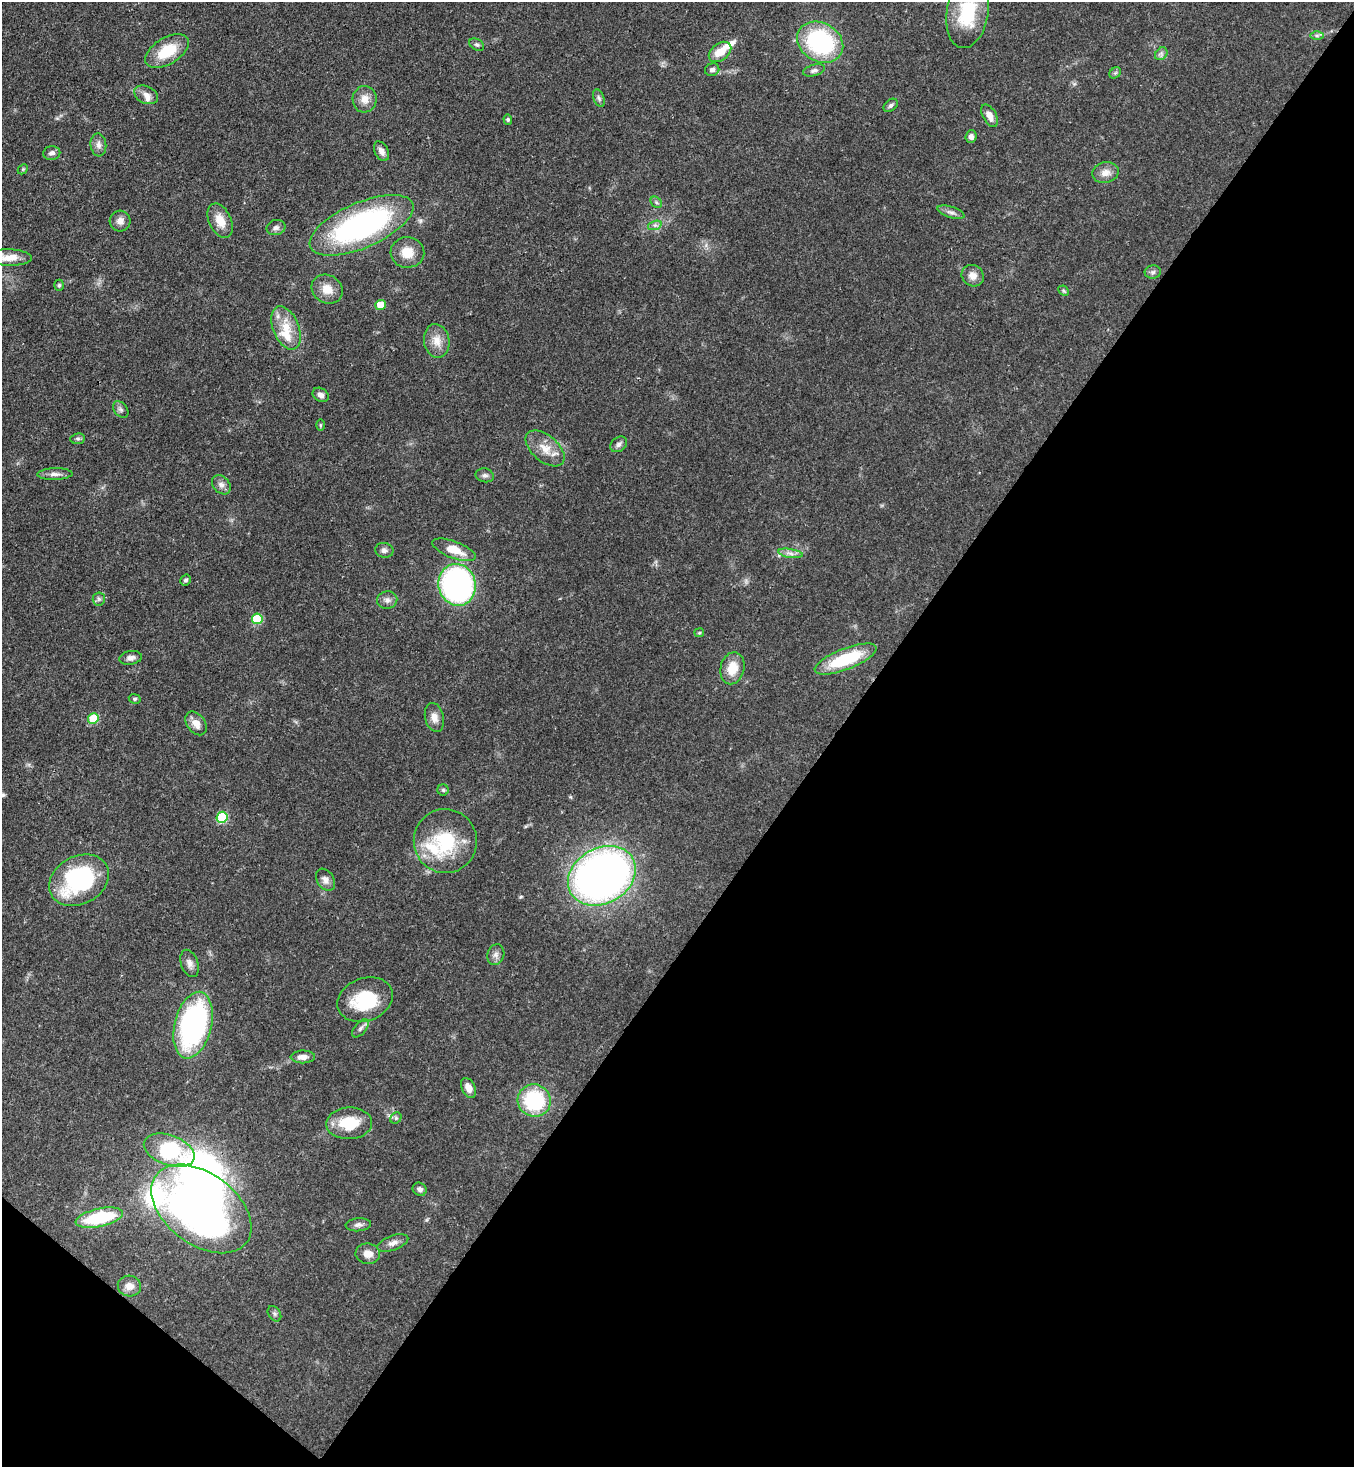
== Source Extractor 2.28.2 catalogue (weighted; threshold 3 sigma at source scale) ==
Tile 15 of 4 x 4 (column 3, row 4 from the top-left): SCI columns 3070-4421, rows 60-1524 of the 5999 x 5977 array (HDU 1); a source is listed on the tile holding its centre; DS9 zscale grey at full resolution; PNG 1356 x 1469 px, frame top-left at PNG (2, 2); each listed source drawn as its Kron ellipse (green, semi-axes under 4 px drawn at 4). Shown black and unused: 41% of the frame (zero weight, under 3 of 4 exposures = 7% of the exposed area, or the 3 px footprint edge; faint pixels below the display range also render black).
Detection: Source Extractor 2.28.2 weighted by HDU 2 'WHT'; one run over the whole footprint, this tile lists its part. Background 0.0707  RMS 0.004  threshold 0.0179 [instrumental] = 3 sigma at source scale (4.5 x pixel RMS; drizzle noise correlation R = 1.50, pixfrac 1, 0.05/0.05 arcsec/px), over >= 5 px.
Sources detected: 95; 1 inside a brighter object's white glare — neither listed nor drawn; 5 inside a brighter listed object's ellipse — not listed separately; the other 89 listed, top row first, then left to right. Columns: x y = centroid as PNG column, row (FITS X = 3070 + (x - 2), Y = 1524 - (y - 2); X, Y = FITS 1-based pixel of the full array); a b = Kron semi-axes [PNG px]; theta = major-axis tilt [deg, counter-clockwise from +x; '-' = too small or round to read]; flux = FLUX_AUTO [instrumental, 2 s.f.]
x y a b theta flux
967 13 35 21 81 20
1317 36 6 4 0 0.77
820 42 24 19 -30 47
477 45 8 5 -29 0.84
167 51 24 13 31 13
720 52 12 8 37 5.9
1161 54 7 5 46 1.1
712 70 7 6 - 1.4
814 70 11 5 16 1.3
1115 73 6 5 - 0.68
146 95 12 8 -25 2.5
599 98 9 5 -69 1
365 99 13 12 - 3.9
891 105 8 5 39 0.94
990 116 12 6 -61 3.3
508 119 5 4 - 0.64
971 137 6 5 - 1.5
98 145 11 8 -84 2.1
381 151 10 6 -63 2
52 153 8 7 - 1.6
23 169 6 4 44 0.5
1105 173 13 10 14 3.4
656 202 6 5 - 0.77
951 212 14 5 -18 1.7
120 221 10 10 - 2.4
220 221 18 11 -65 6
362 225 56 22 23 95
655 225 7 4 17 1
276 228 9 7 13 1.6
407 252 17 15 -3 6.9
9 257 23 8 -2 5.3
1153 272 8 6 2 1.2
973 276 11 10 - 2.9
59 285 5 4 - 0.64
327 289 16 13 -33 5.2
1064 291 6 4 -45 0.56
381 305 5 5 - 9.3
286 328 23 13 -68 8.6
437 341 17 12 -81 4.9
321 395 8 6 -33 1.7
121 409 9 6 -50 1.2
320 425 6 4 -90 0.47
78 439 7 5 6 0.87
619 444 9 7 37 1.4
545 448 23 13 -40 6.5
55 474 17 6 1 2.1
485 475 9 7 -12 1.3
221 485 11 8 -48 2
384 550 9 7 -13 1.4
454 550 23 8 -21 7.1
790 553 12 4 -9 1.7
186 580 6 5 - 0.83
457 585 21 18 -76 110
99 599 6 6 - 0.93
387 600 10 8 12 1.9
257 619 5 5 - 19
699 633 5 4 - 0.48
131 658 11 7 10 1.8
846 659 33 10 21 22
732 668 16 12 77 7.4
135 699 6 5 - 0.7
434 717 14 9 -78 3.3
93 719 5 5 - 15
196 723 13 9 -54 3.6
443 790 5 5 - 0.67
222 817 6 5 - 23
445 841 32 31 - 25
602 876 36 28 29 260
79 880 31 24 28 49
325 880 12 8 -57 2.2
496 955 10 8 71 1.8
190 963 14 8 -71 2.2
365 1000 28 21 21 22
193 1025 34 18 76 92
360 1028 11 5 49 1.4
303 1057 12 6 0 2.8
469 1088 10 6 -63 3.2
534 1100 17 16 - 31
396 1118 6 5 - 0.76
349 1123 23 16 3 14
169 1150 26 15 -20 35
420 1189 7 6 - 1.4
201 1209 56 35 -37 220
99 1218 24 9 13 25
358 1225 13 6 4 1.5
393 1243 16 7 20 2.4
368 1254 12 10 -8 3.7
129 1286 12 10 -13 3.4
274 1314 8 6 -55 0.92
Isophote crosses this tile's border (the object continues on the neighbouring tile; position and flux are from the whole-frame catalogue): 2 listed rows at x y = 967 13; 9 257